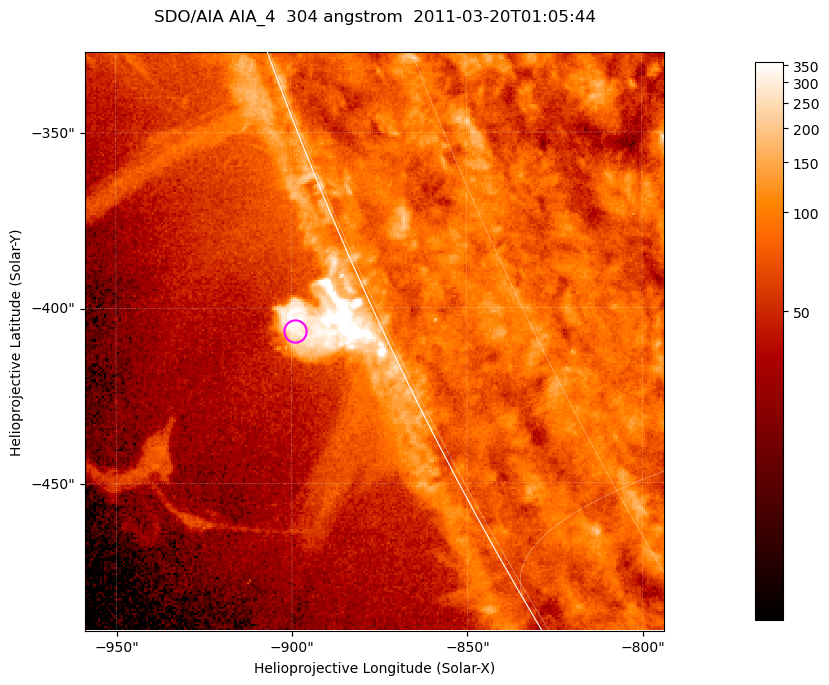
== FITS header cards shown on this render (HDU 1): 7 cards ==
TELESCOP= 'SDO/AIA '           / For AIA: SDO/AIA
INSTRUME= 'AIA_4   '           / For AIA: AIA_ATA1, AIA_ATA2, AIA_ATA3 or AIA_AT
WAVELNTH=                  304 / [angstrom] Wavelength
WAVEUNIT= 'angstrom'           / Wavelength unit: angstrom
DATE-OBS= '2011-03-20T01:05:44.124' / [ISO] Date when observation started; ISO 8
CTYPE1  = 'HPLN-TAN'           / CTYPE1; Typically HPLN
CTYPE2  = 'HPLT-TAN'           / CTYPE2; Typically HPLT

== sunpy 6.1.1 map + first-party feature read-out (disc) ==
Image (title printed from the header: SDO/AIA AIA_4  304 angstrom  2011-03-20T01:05:44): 275 x 275 px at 0.6 arcsec/px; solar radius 964 arcsec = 1606 px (partial field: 0.4% of the solar disc is inside the frame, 47% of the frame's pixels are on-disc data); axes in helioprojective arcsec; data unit not stated in the header (colour bar unlabelled)
Orientation: roll -0.132 deg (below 1 deg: not rotated)
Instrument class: DISC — disc imager (sunpy class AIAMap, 304 A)
Bright regions (active regions / flare kernels): reference = the on-disc median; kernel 3 px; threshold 5 sigma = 100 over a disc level ~79.7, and >= 1.15x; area >= 75 px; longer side >= 3 px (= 1.8 arcsec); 0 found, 0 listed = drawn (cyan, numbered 1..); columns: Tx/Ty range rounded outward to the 2 arcsec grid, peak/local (2 s.f.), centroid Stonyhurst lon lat
Off-limb structures (1.02-1.3 R_sun): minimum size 37 px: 5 found; the strongest spans PA ~115 deg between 1.02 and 1.03 R_sun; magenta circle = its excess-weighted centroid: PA ~115 deg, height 1.02 R_sun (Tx ~-900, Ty ~-406 arcsec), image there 5.5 x the reference